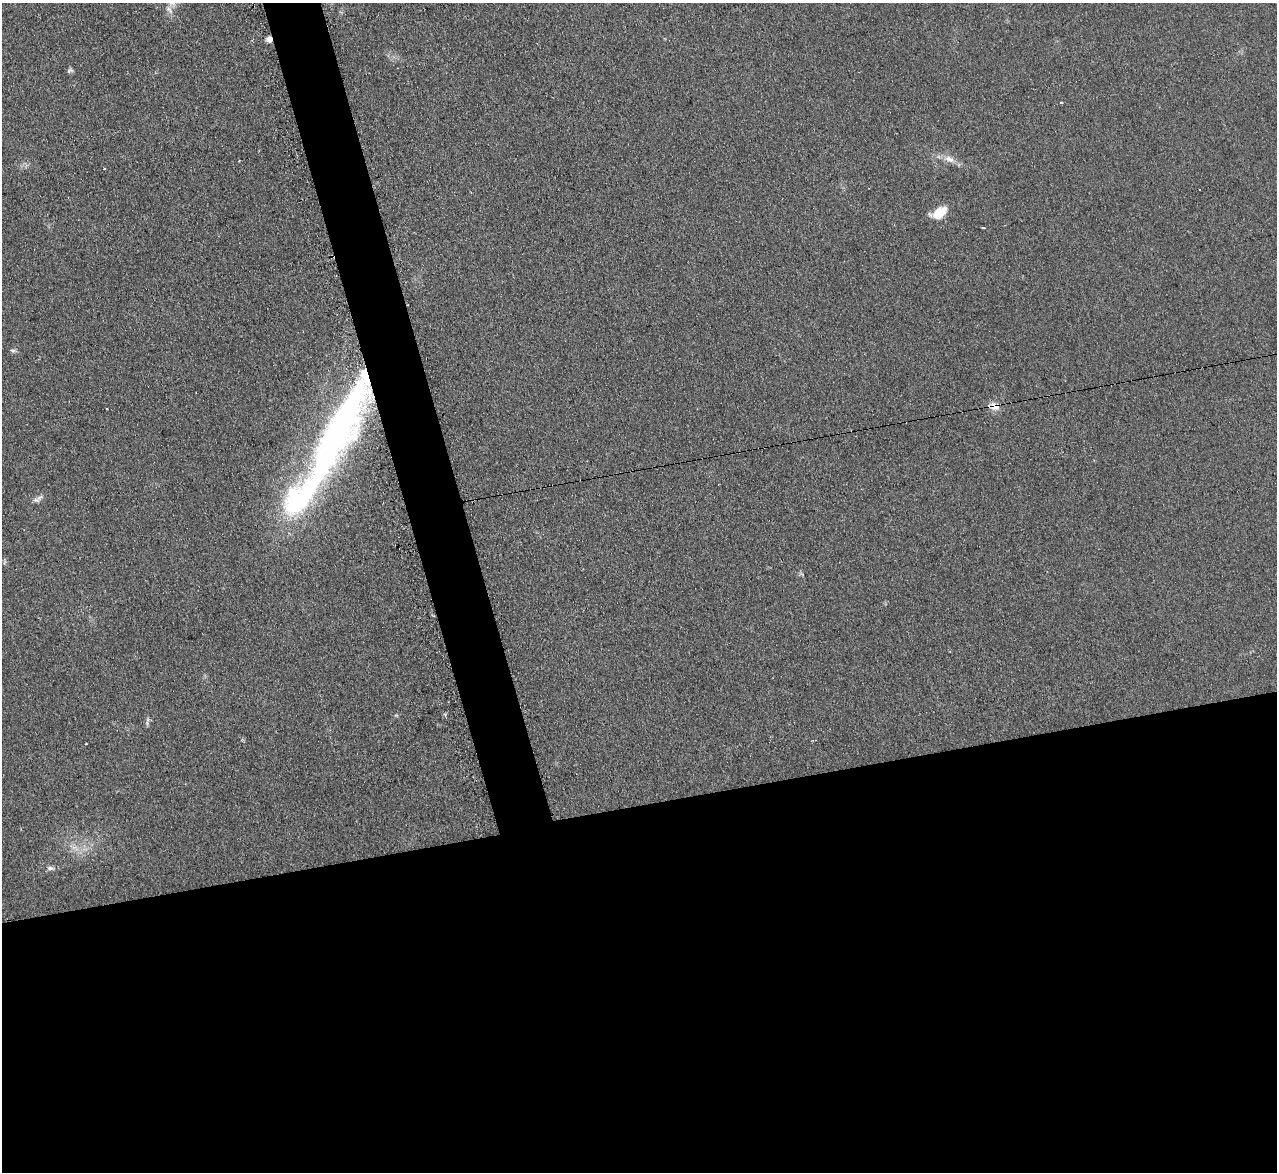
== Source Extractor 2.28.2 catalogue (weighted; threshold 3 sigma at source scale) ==
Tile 15 of 4 x 4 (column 3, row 4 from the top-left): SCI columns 2570-3844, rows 263-1432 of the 5128 x 5082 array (HDU 1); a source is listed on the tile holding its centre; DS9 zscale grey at full resolution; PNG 1279 x 1174 px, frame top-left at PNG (2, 3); no overlay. Shown black and unused: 34% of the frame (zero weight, under 2 of 3 exposures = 2% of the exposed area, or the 3 px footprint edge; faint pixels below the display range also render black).
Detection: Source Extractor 2.28.2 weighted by HDU 2 'WHT'; one run over the whole footprint, this tile lists its part. Background 0.221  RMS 0.015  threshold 0.0671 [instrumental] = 3 sigma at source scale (4.5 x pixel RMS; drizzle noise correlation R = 1.50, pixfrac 1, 0.05/0.05 arcsec/px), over >= 5 px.
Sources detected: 18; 3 cosmic-ray / hot-pixel residue — not listed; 1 inside a brighter listed object's ellipse — not listed separately; the other 14 listed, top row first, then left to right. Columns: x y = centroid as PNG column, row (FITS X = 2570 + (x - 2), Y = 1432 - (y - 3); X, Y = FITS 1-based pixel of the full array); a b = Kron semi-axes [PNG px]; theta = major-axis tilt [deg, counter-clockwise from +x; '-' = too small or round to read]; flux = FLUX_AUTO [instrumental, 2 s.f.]
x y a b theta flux
269 39 5 5 - 11
70 70 9 5 13 2.9
949 159 15 8 -20 12
104 168 3 2 - 1.9
939 213 16 9 32 34
983 228 4 2 - 5.2
13 351 8 5 -16 3
994 406 12 9 -27 13
107 409 3 2 - 1.3
338 431 121 28 61 670
39 497 12 5 36 5.5
86 744 3 2 - 1.6
74 847 8 5 1 5
50 868 10 6 -1 4.5
Overlapping masked pixels (flux is a lower limit): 3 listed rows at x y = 269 39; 994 406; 338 431